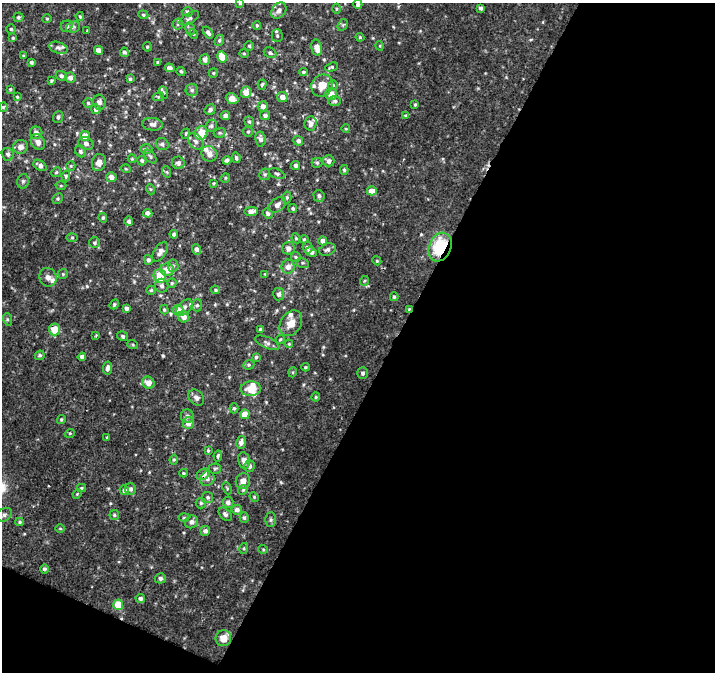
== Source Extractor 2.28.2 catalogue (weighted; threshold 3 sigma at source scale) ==
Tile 4 of 2 x 2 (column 2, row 2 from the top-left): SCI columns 715-1427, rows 57-726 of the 1427 x 1450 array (HDU 1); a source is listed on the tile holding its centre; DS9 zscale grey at full resolution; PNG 717 x 674 px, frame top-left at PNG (2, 3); each listed source drawn as its Kron ellipse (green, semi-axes under 4 px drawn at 4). Shown black and unused: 47% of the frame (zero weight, under 2 of 3 exposures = <1% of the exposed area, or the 3 px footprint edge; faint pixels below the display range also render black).
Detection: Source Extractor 2.28.2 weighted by HDU 2 'WHT'; one run over the whole footprint, this tile lists its part. Background 0.00346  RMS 0.0023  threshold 0.0104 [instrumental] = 3 sigma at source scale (4.5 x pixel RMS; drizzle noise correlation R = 1.50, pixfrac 1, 0.0396/0.0396 arcsec/px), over >= 5 px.
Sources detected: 247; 1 cosmic-ray / hot-pixel residue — neither listed nor drawn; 9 inside a brighter listed object's ellipse — not listed separately; the other 237 listed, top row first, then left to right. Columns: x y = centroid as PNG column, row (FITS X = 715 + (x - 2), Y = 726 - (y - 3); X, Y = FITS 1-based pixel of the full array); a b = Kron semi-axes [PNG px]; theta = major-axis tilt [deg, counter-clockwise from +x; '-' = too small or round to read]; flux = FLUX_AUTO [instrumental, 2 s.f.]
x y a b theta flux
240 3 4 3 - 0.38
358 4 4 4 - 0.53
481 8 4 4 - 0.46
336 9 5 3 - 0.24
279 11 9 6 52 1.1
187 12 5 4 - 0.4
143 15 5 4 - 0.29
80 16 4 3 - 0.23
18 17 5 5 - 0.38
189 18 11 5 30 0.58
47 19 4 4 - 0.24
178 24 5 5 - 0.41
257 25 4 3 - 0.27
343 25 6 4 58 0.31
67 26 6 5 - 0.51
73 27 7 5 22 0.47
11 29 5 4 - 0.27
190 29 6 5 - 0.5
87 30 3 2 - 0.2
208 32 7 4 -53 0.55
194 34 5 3 - 0.19
277 36 6 5 - 0.42
360 37 4 4 - 0.24
13 38 3 3 - 0.24
219 40 6 4 68 0.44
249 46 4 4 - 0.32
380 46 5 3 - 0.19
147 47 5 4 - 0.28
58 48 9 5 -17 0.73
317 48 8 5 -79 1.9
98 50 4 4 - 1.7
124 52 4 4 - 0.49
244 53 5 3 - 0.23
270 53 7 5 -28 0.47
23 56 4 3 - 0.26
222 57 6 5 - 3.1
205 60 5 5 - 0.88
31 62 3 3 - 0.43
157 62 3 3 - 0.17
332 67 7 4 18 0.36
170 68 5 4 - 0.77
181 71 4 3 - 0.28
303 72 4 3 - 0.39
213 73 5 4 - 0.26
61 76 5 5 - 0.61
70 78 5 5 - 0.8
130 79 4 3 - 0.32
51 81 3 3 - 0.28
262 85 5 3 - 0.4
322 85 11 10 - 2.6
333 85 5 5 - 0.32
10 89 4 3 - 0.24
192 90 6 6 - 0.52
164 92 6 4 -70 0.32
246 92 6 5 - 2
331 94 6 6 - 2.1
17 97 4 3 - 0.25
158 97 6 4 13 0.28
282 97 5 5 - 1.4
232 99 6 5 - 1.4
335 101 6 5 - 0.47
99 102 7 6 - 0.84
88 103 4 4 - 0.3
415 105 4 3 - 0.25
263 106 5 5 - 0.86
3 107 4 4 - 0.26
96 109 5 4 - 0.66
210 110 6 5 - 0.64
226 115 4 4 - 0.89
265 115 5 4 - 0.59
406 116 3 3 - 0.6
58 117 6 5 - 0.53
249 122 6 4 -68 0.34
311 123 7 6 - 0.85
152 124 10 6 -6 0.92
211 126 6 5 - 0.44
346 129 4 3 - 0.2
248 132 5 4 - 0.25
36 133 6 6 - 1.1
201 133 7 6 - 3.7
220 133 6 4 18 0.38
186 134 5 3 - 0.22
85 136 5 5 - 2
260 139 7 5 -79 0.83
196 141 9 6 -49 0.82
298 141 5 4 - 0.64
38 142 8 6 -56 1.1
86 144 8 6 -24 0.71
162 144 6 6 - 0.57
20 147 7 7 - 1.3
146 149 6 5 - 0.39
81 151 6 5 - 0.51
8 154 6 6 - 0.57
209 154 8 7 - 1.4
150 157 8 4 -53 0.41
236 158 5 3 - 0.39
132 159 4 4 - 0.22
227 160 4 4 - 0.58
142 161 5 4 - 0.47
329 161 6 5 - 0.92
99 162 9 7 75 1.3
178 163 6 6 - 0.88
317 163 5 5 - 0.31
40 165 7 5 -34 0.84
71 166 5 4 - 0.24
295 166 4 4 - 0.59
126 169 5 3 - 0.2
344 170 5 4 - 0.36
56 172 5 4 - 0.28
167 172 6 3 -71 0.26
265 174 6 5 - 0.42
277 174 8 4 -23 0.48
66 176 5 4 - 0.35
111 177 5 5 - 1.2
225 178 5 3 - 0.22
23 181 7 5 77 0.46
214 183 4 3 - 0.21
61 186 5 3 - 0.22
150 189 5 3 - 0.22
372 191 5 4 - 2.5
319 196 6 5 - 0.58
287 197 6 4 -88 0.37
58 199 5 4 - 0.32
277 205 9 6 38 0.89
293 208 4 4 - 0.35
251 211 7 4 6 1.5
148 213 4 4 - 1.2
268 214 5 4 - 0.54
103 218 5 4 - 0.36
129 221 5 4 - 0.53
174 234 4 4 - 0.63
72 237 6 4 1 0.26
296 238 5 4 - 0.3
304 239 4 4 - 0.23
323 241 5 4 - 0.79
95 243 5 5 - 0.43
307 247 6 5 - 0.65
440 247 15 11 68 12
288 248 6 6 - 1.2
197 249 5 4 - 0.65
327 250 8 6 21 0.73
160 252 11 6 56 1.2
311 252 6 4 -26 0.74
296 257 5 4 - 0.31
148 260 5 4 - 0.53
377 261 4 3 - 0.2
302 263 6 5 - 0.39
173 266 6 5 - 0.46
288 267 7 6 - 1.3
167 270 7 6 - 2.8
63 274 5 5 - 0.28
265 274 3 3 - 0.19
160 276 7 6 - 5.1
48 277 9 8 - 1.5
364 281 5 3 - 0.2
172 283 4 4 - 0.31
162 286 7 6 - 0.75
151 290 4 4 - 0.3
215 290 4 4 - 0.29
279 294 6 5 - 0.65
394 297 4 3 - 0.29
114 304 5 4 - 0.34
197 305 6 5 - 0.41
184 307 10 6 46 1
126 308 4 4 - 0.66
409 309 3 3 - 0.17
164 310 5 4 - 0.33
178 310 5 5 - 3.3
184 317 6 5 - 1.5
7 319 6 4 -72 0.3
291 323 14 10 57 2.3
54 329 6 5 - 4.1
260 329 4 3 - 0.41
96 335 3 3 - 0.26
123 336 5 4 - 0.45
280 339 4 3 - 0.22
267 343 13 5 -23 0.76
289 344 4 4 - 0.23
133 345 5 3 - 0.26
40 355 5 4 - 0.43
82 357 4 4 - 0.78
256 357 4 4 - 0.39
249 365 6 4 22 0.33
305 367 4 4 - 0.22
108 368 6 4 83 0.87
293 372 5 3 - 0.24
363 373 6 5 - 0.51
148 383 6 5 - 1.8
251 389 10 7 4 2.5
196 397 9 7 -48 0.83
316 397 4 4 - 0.25
234 408 5 4 - 0.32
245 414 5 4 - 3
187 416 6 6 - 0.71
61 419 4 4 - 0.3
188 423 6 6 - 1.9
70 433 5 3 - 0.23
107 437 4 3 - 0.19
241 442 6 5 - 1
208 451 3 3 - 0.42
218 456 5 4 - 0.36
174 460 5 4 - 0.32
244 461 8 6 -79 1.3
250 466 6 5 - 0.62
215 469 6 5 - 0.37
183 473 4 4 - 0.26
203 474 7 5 32 1.7
207 479 7 7 - 0.8
243 481 8 7 - 1.5
81 488 5 4 - 0.26
227 488 6 4 -65 0.28
130 489 6 5 - 0.69
124 490 5 4 - 0.66
243 490 5 4 - 0.32
77 494 5 4 - 0.22
208 497 5 5 - 0.4
254 497 5 4 - 0.25
228 502 6 5 - 0.86
201 503 5 5 - 0.4
237 510 5 5 - 0.94
225 514 8 5 -47 0.59
4 515 8 6 35 0.59
114 515 5 4 - 0.33
184 517 5 3 - 0.24
244 518 5 4 - 0.41
271 520 7 5 90 0.45
20 522 4 4 - 0.32
192 522 7 6 - 0.94
60 528 5 3 - 0.21
205 531 5 5 - 0.77
244 548 5 3 - 0.27
263 549 5 3 - 0.2
44 569 4 4 - 0.52
160 578 5 5 - 0.67
140 598 5 4 - 0.63
118 605 5 5 - 5.1
223 638 8 8 - 2.2
Overlapping masked pixels (flux is a lower limit): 4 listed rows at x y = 440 247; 409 309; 54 329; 203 474
Isophote crosses this tile's border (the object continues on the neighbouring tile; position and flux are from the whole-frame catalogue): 2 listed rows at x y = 240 3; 358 4